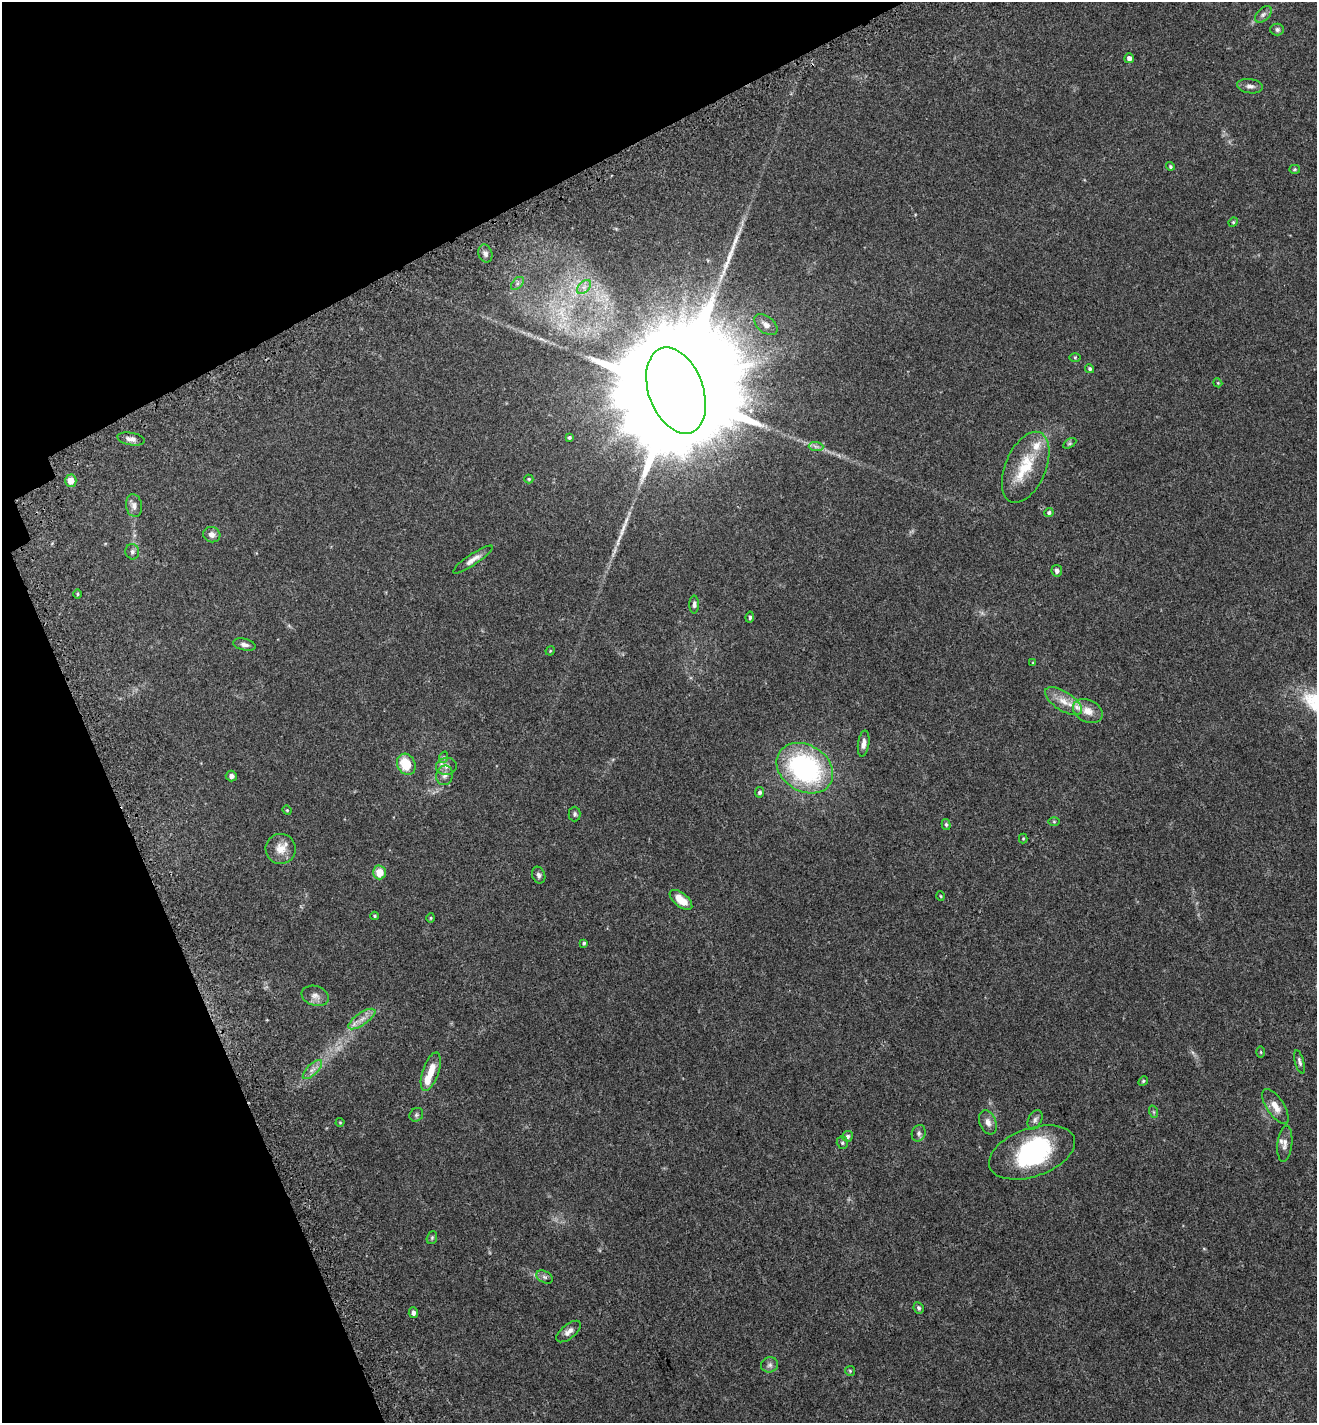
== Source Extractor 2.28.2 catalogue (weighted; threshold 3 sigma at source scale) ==
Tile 5 of 4 x 4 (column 1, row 2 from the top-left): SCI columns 267-1581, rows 2933-4353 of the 5737 x 5870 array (HDU 1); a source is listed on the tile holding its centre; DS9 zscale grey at full resolution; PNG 1319 x 1425 px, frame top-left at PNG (2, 2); each listed source drawn as its Kron ellipse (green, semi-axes under 4 px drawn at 4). Shown black and unused: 21% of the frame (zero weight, under 3 of 5 exposures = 6% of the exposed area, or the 3 px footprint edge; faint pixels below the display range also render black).
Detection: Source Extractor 2.28.2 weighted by HDU 2 'WHT'; one run over the whole footprint, this tile lists its part. Background 0.0302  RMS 0.0027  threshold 0.0122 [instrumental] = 3 sigma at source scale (4.5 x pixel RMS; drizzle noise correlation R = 1.50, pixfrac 1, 0.0396/0.0396 arcsec/px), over >= 5 px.
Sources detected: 91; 1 too faint to see at this stretch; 2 inside a brighter object's white glare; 2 long thin detections or spike segments (spike, bleed or trail) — neither listed nor drawn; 4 inside a brighter listed object's ellipse — not listed separately; the other 82 listed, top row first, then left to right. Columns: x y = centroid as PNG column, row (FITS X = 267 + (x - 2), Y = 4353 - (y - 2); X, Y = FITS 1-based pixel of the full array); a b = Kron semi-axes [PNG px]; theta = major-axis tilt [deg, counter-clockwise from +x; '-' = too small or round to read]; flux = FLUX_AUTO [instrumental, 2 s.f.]
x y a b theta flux
1263 14 10 6 45 0.85
1277 30 7 6 - 0.64
1129 58 5 5 - 1.1
1250 86 13 7 -7 1.1
1170 166 4 4 - 0.37
1295 169 5 4 - 0.35
1233 222 5 4 - 0.31
485 254 9 6 -68 1
517 283 8 5 46 0.63
584 287 8 5 45 0.99
766 325 13 8 -38 1.5
1075 357 6 4 0 0.3
1090 369 5 4 - 0.41
1218 383 4 3 - 0.22
676 391 45 27 -70 17000
569 438 4 3 - 0.38
131 439 14 6 -10 1.2
1070 443 7 4 31 0.37
816 446 7 4 -1 0.6
1026 467 37 20 67 10
529 479 4 4 - 0.27
71 481 6 5 - 2.3
134 506 11 8 -80 1.3
1049 512 4 4 - 0.48
212 535 9 7 -16 1.3
132 552 7 7 - 0.76
473 560 23 5 34 1.7
1057 571 6 5 - 0.94
78 594 5 3 - 0.27
694 604 9 4 -90 0.66
750 617 5 4 - 0.45
244 645 11 6 -14 0.92
550 651 5 3 - 0.21
1033 663 4 4 - 0.22
1063 701 21 9 -33 3.3
1088 711 15 11 -26 2.7
864 744 13 5 81 1.2
444 757 6 4 72 0.35
406 764 11 9 -63 6.4
447 766 10 8 9 1.3
805 768 30 23 -32 41
445 775 10 8 76 1.2
231 776 5 5 - 0.81
760 792 5 4 - 0.55
287 810 4 4 - 0.24
575 814 7 6 - 0.53
1054 821 5 3 - 0.25
946 824 5 4 - 0.42
1023 839 5 4 - 0.27
281 849 15 15 - 3.4
379 872 7 6 - 3.5
539 875 8 6 -68 0.73
941 896 5 3 - 0.21
681 900 13 6 -39 4.5
375 916 4 3 - 0.29
431 918 4 4 - 0.26
584 943 4 4 - 0.35
315 996 14 10 -19 1.6
362 1019 16 6 35 1.9
1261 1052 6 4 -89 0.3
1299 1062 12 4 -75 0.69
312 1070 12 5 44 1.2
431 1072 20 8 71 4.1
1143 1081 5 4 - 0.31
1275 1106 20 8 -57 2.6
1154 1112 6 4 -71 0.35
416 1115 7 6 - 0.51
1035 1120 10 6 65 0.87
340 1122 4 4 - 0.23
988 1122 12 8 -70 1.5
919 1133 8 6 69 0.8
848 1136 5 5 - 0.62
842 1143 6 5 - 0.44
1285 1144 18 7 84 1.5
1032 1152 45 24 19 25
432 1238 6 5 - 0.35
545 1277 9 5 -27 0.65
919 1308 6 5 - 0.57
413 1313 5 4 - 0.81
569 1332 15 7 39 1.4
770 1365 8 7 - 0.86
850 1371 5 5 - 0.3